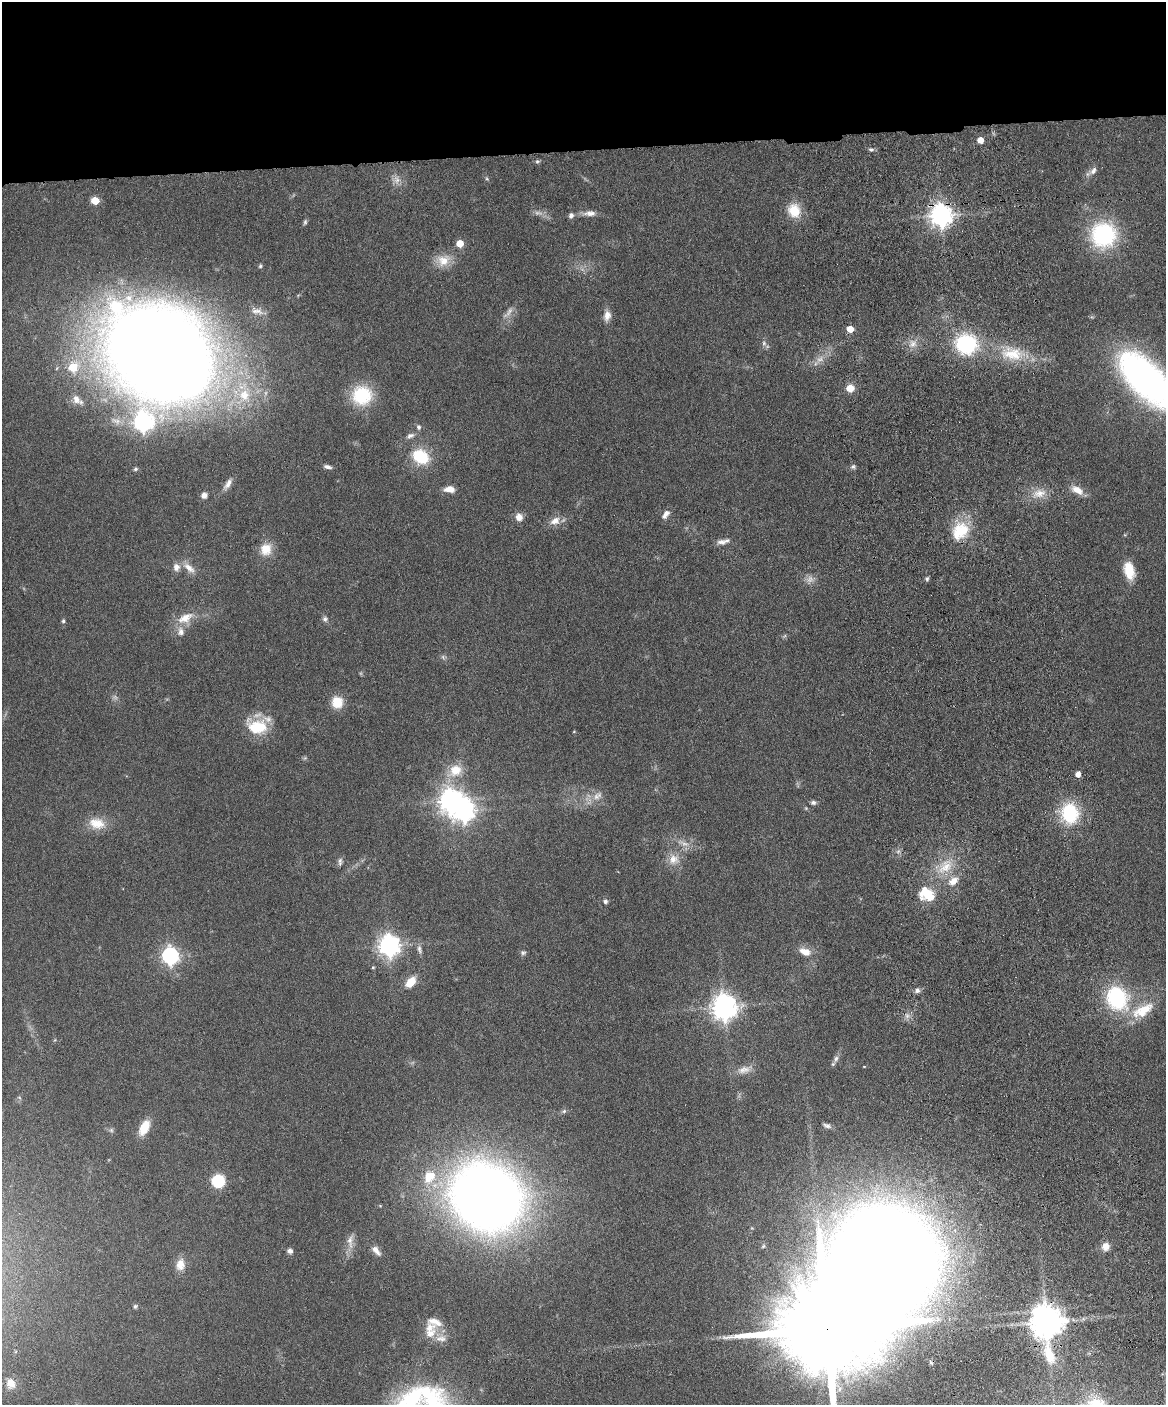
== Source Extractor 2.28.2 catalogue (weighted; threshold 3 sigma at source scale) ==
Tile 2 of 4 x 3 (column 2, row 1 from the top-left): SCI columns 1223-2386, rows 3051-4453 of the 4773 x 4593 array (HDU 1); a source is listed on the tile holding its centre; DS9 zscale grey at full resolution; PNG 1168 x 1407 px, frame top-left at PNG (2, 2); no overlay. Shown black and unused: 11% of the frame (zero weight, under 4 of 8 exposures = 3% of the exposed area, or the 3 px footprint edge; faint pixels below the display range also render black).
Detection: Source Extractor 2.28.2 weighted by HDU 2 'WHT'; one run over the whole footprint, this tile lists its part. Background 0.0802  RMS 0.0046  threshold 0.0187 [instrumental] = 3 sigma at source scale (4.09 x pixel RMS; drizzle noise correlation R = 1.36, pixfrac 0.8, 0.05/0.05 arcsec/px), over >= 5 px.
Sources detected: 124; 5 too faint to see at this stretch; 2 inside a brighter object's white glare — not listed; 6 inside a brighter listed object's ellipse — not listed separately; the other 111 listed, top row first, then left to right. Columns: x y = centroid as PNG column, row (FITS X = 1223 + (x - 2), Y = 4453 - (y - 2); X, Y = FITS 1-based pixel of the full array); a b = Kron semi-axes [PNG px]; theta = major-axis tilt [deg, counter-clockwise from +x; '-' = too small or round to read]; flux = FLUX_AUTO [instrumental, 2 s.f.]
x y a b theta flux
980 140 5 5 - 5.5
871 150 7 5 -14 0.89
537 161 6 5 - 0.77
1093 171 13 8 51 2.6
487 179 5 4 - 0.58
396 180 11 10 - 3
95 201 5 5 - 12
794 210 18 15 -72 9.5
590 213 18 7 2 3.1
571 215 7 6 - 1.4
941 215 8 7 - 360
305 222 8 5 75 0.82
1103 235 30 29 - 41
460 244 5 5 - 9
443 260 20 16 11 7.4
260 266 5 5 - 0.7
257 311 22 9 -16 4.3
508 312 21 6 51 2.9
607 316 14 9 80 3.4
850 329 5 5 - 6.5
764 343 8 6 -69 1.4
913 344 12 10 32 3.7
966 344 26 24 -13 35
160 353 89 65 -27 1100
1012 354 34 19 -7 18
73 367 8 7 - 17
1146 380 65 30 -46 160
850 388 5 5 - 13
244 395 37 31 -6 38
362 395 23 22 - 23
77 400 18 10 -39 4.5
143 422 7 7 - 170
419 427 7 6 - 1.2
410 436 12 7 24 1.9
420 456 17 13 -32 19
327 467 10 4 -13 1.4
853 467 7 6 - 1
135 469 6 5 - 0.76
228 484 18 6 56 2.7
449 489 12 7 0 4.1
1077 490 16 8 -30 5
1039 493 20 11 7 6.4
204 495 7 7 - 2.1
666 513 10 7 31 2
519 517 10 9 - 3.1
555 521 15 10 25 4.1
960 531 25 19 47 16
721 542 14 7 -1 2.6
266 549 17 15 71 6.8
189 568 21 9 -40 4.3
1129 571 19 11 -75 9.8
927 579 6 5 - 0.86
185 618 25 13 27 8
325 619 7 7 - 1.3
63 621 6 4 90 0.78
443 657 7 4 -72 0.8
337 702 13 12 - 8.4
257 727 26 18 -14 16
574 731 4 3 - 0.36
455 771 22 17 35 10
1078 774 5 5 - 3.1
597 796 15 10 41 4
450 801 9 8 - 350
813 802 7 5 2 1.3
1070 813 25 21 -83 24
97 823 23 15 -11 8.1
684 844 14 7 -28 3.3
898 851 7 4 2 0.94
673 859 16 15 - 6
340 862 12 5 89 1.3
945 867 25 16 45 12
953 881 12 8 35 4.8
928 895 20 14 -10 12
605 901 6 6 - 1.1
389 945 8 7 - 290
419 949 14 6 -75 1.8
805 952 17 10 -22 5
523 953 8 6 1 1
170 956 7 7 - 140
373 967 4 4 - 0.5
410 982 12 8 49 7.3
917 991 7 6 - 1.5
1117 998 29 25 -57 38
724 1007 8 8 - 480
1143 1010 36 15 28 14
907 1016 7 6 - 1.5
836 1059 10 7 71 1.6
864 1067 4 3 - 0.31
744 1070 20 10 10 4
19 1097 6 3 -20 0.48
564 1111 7 6 - 0.93
827 1126 11 6 -15 1.5
144 1128 16 9 63 9.6
111 1130 6 6 - 0.94
429 1177 21 15 49 12
218 1181 8 8 - 29
486 1197 44 38 -36 750
350 1241 25 9 85 4.1
1106 1247 10 9 - 3.9
376 1250 14 7 -47 3.1
290 1251 6 6 - 1.6
180 1264 15 11 84 4.7
135 1306 6 5 - 0.79
435 1322 21 12 -15 5.5
1046 1322 13 9 -85 920
828 1329 30 19 2 16000
430 1333 17 11 34 5.1
441 1338 16 9 -1 3.6
930 1362 5 3 - 0.64
11 1384 14 12 -66 4.9
412 1398 71 29 29 52
Overlapping masked pixels (flux is a lower limit): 3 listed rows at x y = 941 215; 1046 1322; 828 1329
Isophote crosses this tile's border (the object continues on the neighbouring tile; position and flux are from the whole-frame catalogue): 3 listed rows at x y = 1146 380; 828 1329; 412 1398